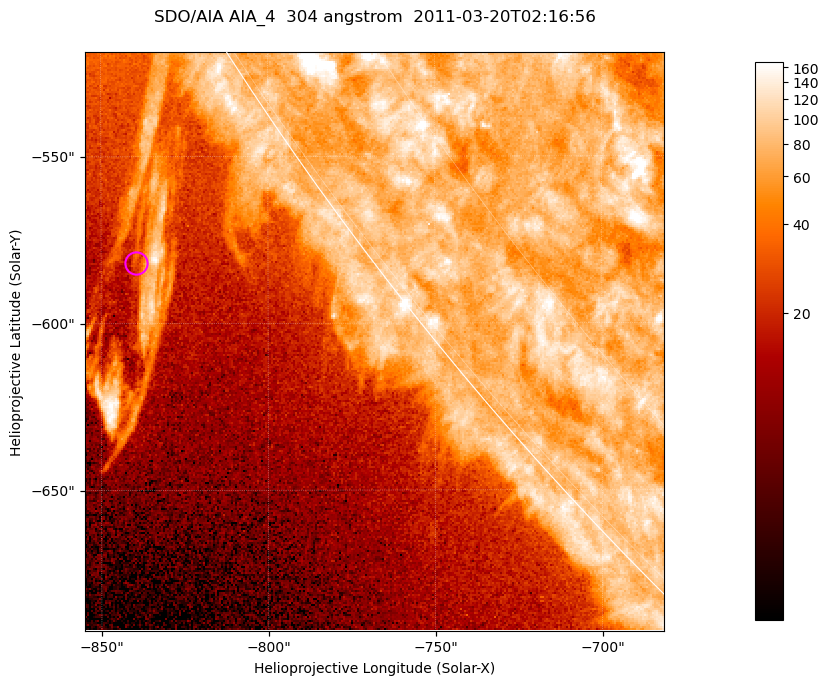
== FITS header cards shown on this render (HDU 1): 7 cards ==
TELESCOP= 'SDO/AIA '           / For AIA: SDO/AIA
INSTRUME= 'AIA_4   '           / For AIA: AIA_ATA1, AIA_ATA2, AIA_ATA3 or AIA_AT
WAVELNTH=                  304 / [angstrom] Wavelength
WAVEUNIT= 'angstrom'           / Wavelength unit: angstrom
DATE-OBS= '2011-03-20T02:16:56.127' / [ISO] Date when observation started; ISO 8
CTYPE1  = 'HPLN-TAN'           / CTYPE1; Typically HPLN
CTYPE2  = 'HPLT-TAN'           / CTYPE2; Typically HPLT

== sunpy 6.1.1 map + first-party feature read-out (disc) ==
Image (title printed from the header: SDO/AIA AIA_4  304 angstrom  2011-03-20T02:16:56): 289 x 289 px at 0.6 arcsec/px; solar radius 964 arcsec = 1606 px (partial field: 0.4% of the solar disc is inside the frame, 38% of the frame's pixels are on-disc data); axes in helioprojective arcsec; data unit not stated in the header (colour bar unlabelled)
Orientation: roll -0.132 deg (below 1 deg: not rotated)
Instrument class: DISC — disc imager (sunpy class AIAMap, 304 A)
Bright regions (active regions / flare kernels): reference = the on-disc median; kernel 3 px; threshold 5 sigma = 100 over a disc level ~78.1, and >= 1.15x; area >= 83 px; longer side >= 3 px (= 1.8 arcsec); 0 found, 0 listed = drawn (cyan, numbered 1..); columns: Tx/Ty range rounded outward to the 2 arcsec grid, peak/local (2 s.f.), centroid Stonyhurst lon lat
Off-limb structures (1.02-1.3 R_sun): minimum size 41 px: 3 found; the strongest spans PA ~120..125 deg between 1.02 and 1.11 R_sun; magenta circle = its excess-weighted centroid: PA ~125 deg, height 1.06 R_sun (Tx ~-840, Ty ~-582 arcsec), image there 2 x the reference